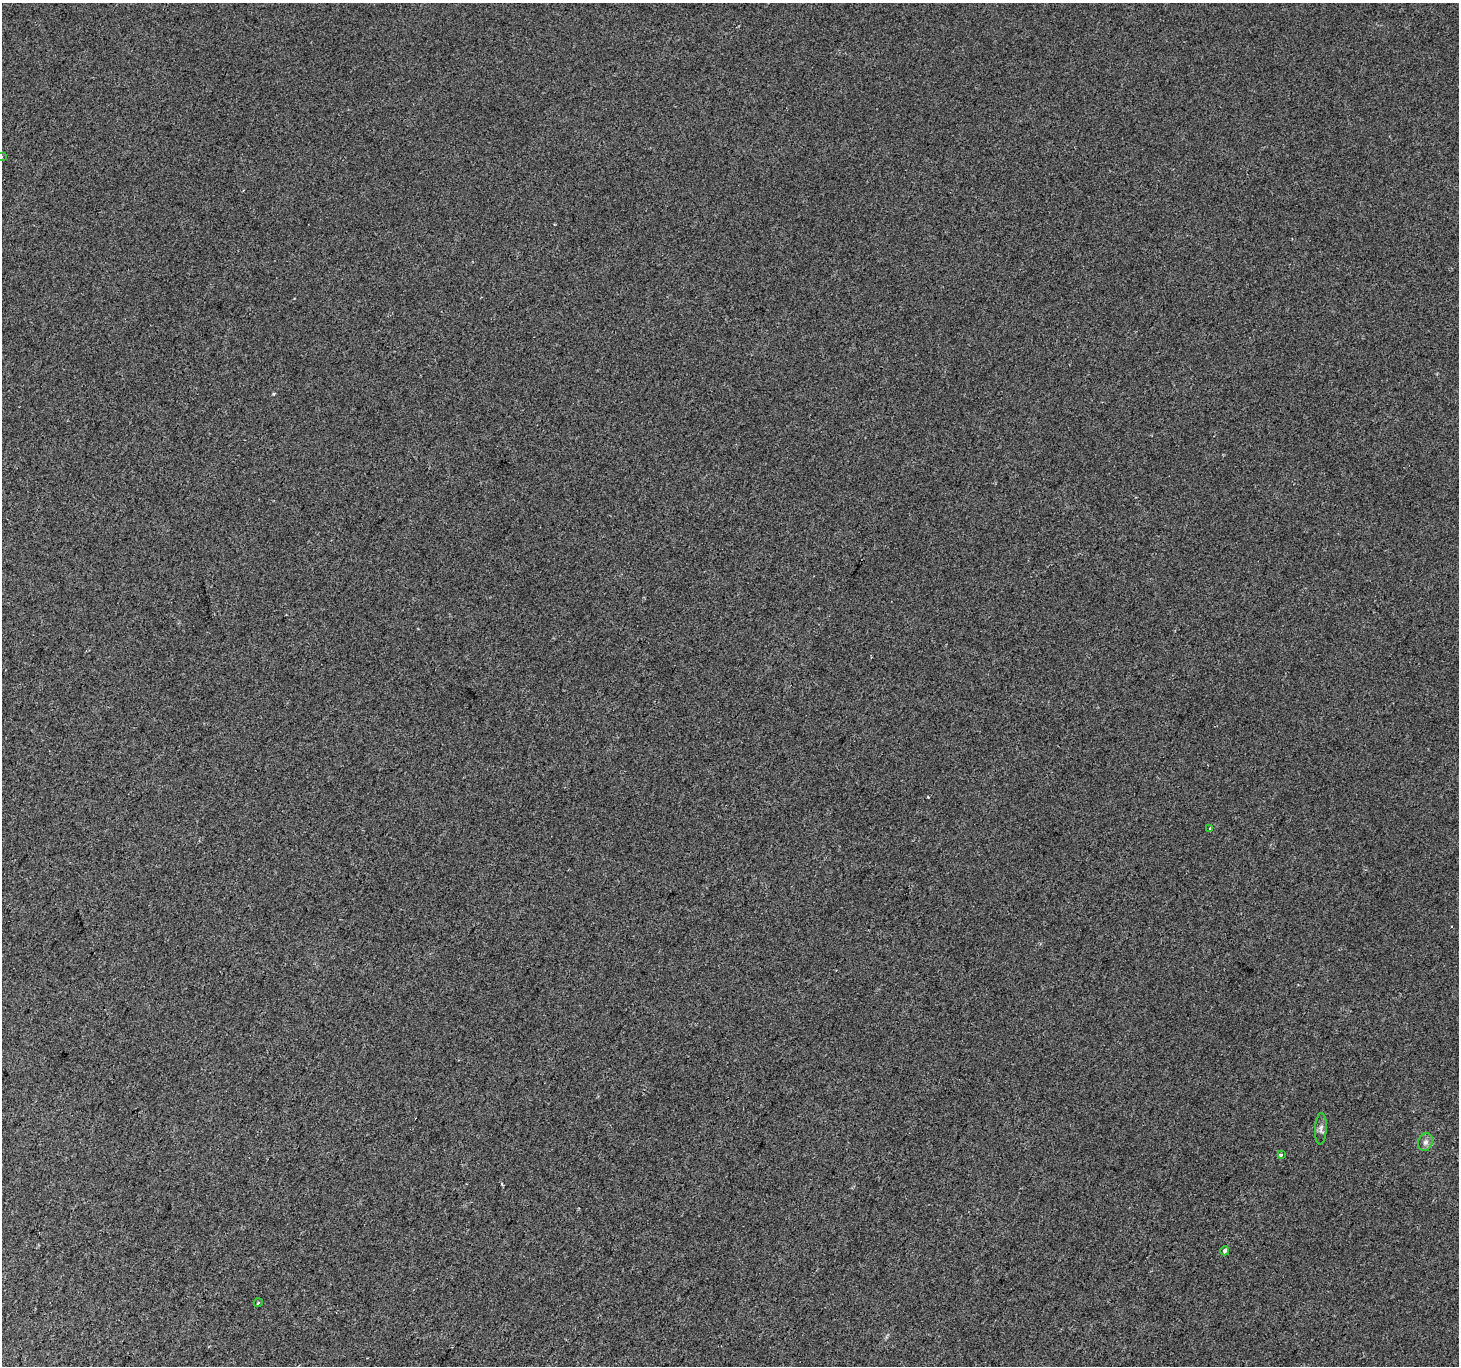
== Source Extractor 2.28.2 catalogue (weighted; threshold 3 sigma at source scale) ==
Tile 7 of 4 x 4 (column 3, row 2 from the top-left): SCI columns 2921-4377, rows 2991-4354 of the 5833 x 5915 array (HDU 1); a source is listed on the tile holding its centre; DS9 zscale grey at full resolution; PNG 1461 x 1368 px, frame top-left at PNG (2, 3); each listed source drawn as its Kron ellipse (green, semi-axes under 4 px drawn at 4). Shown black and unused: <1% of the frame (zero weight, under 2 of 3 exposures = <1% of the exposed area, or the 3 px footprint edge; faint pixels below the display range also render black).
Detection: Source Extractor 2.28.2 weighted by HDU 2 'WHT'; one run over the whole footprint, this tile lists its part. Background 0.0134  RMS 0.0059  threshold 0.0267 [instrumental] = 3 sigma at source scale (4.5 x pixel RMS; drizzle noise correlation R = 1.50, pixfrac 1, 0.0396/0.0396 arcsec/px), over >= 5 px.
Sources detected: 8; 1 cosmic-ray / hot-pixel residue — neither listed nor drawn; the other 7 listed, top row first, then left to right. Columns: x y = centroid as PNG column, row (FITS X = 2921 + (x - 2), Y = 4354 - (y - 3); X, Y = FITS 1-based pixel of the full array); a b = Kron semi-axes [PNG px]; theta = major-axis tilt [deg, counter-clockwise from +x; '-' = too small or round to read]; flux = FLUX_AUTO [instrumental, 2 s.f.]
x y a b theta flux
2 157 3 2 - 0.66
1210 829 4 3 - 3
1321 1129 16 6 87 2.2
1425 1142 9 7 70 2.2
1281 1155 4 3 - 3.7
1225 1251 4 4 - 1.6
258 1303 4 3 - 0.52
Isophote crosses this tile's border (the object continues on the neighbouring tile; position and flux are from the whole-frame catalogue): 1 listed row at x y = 2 157